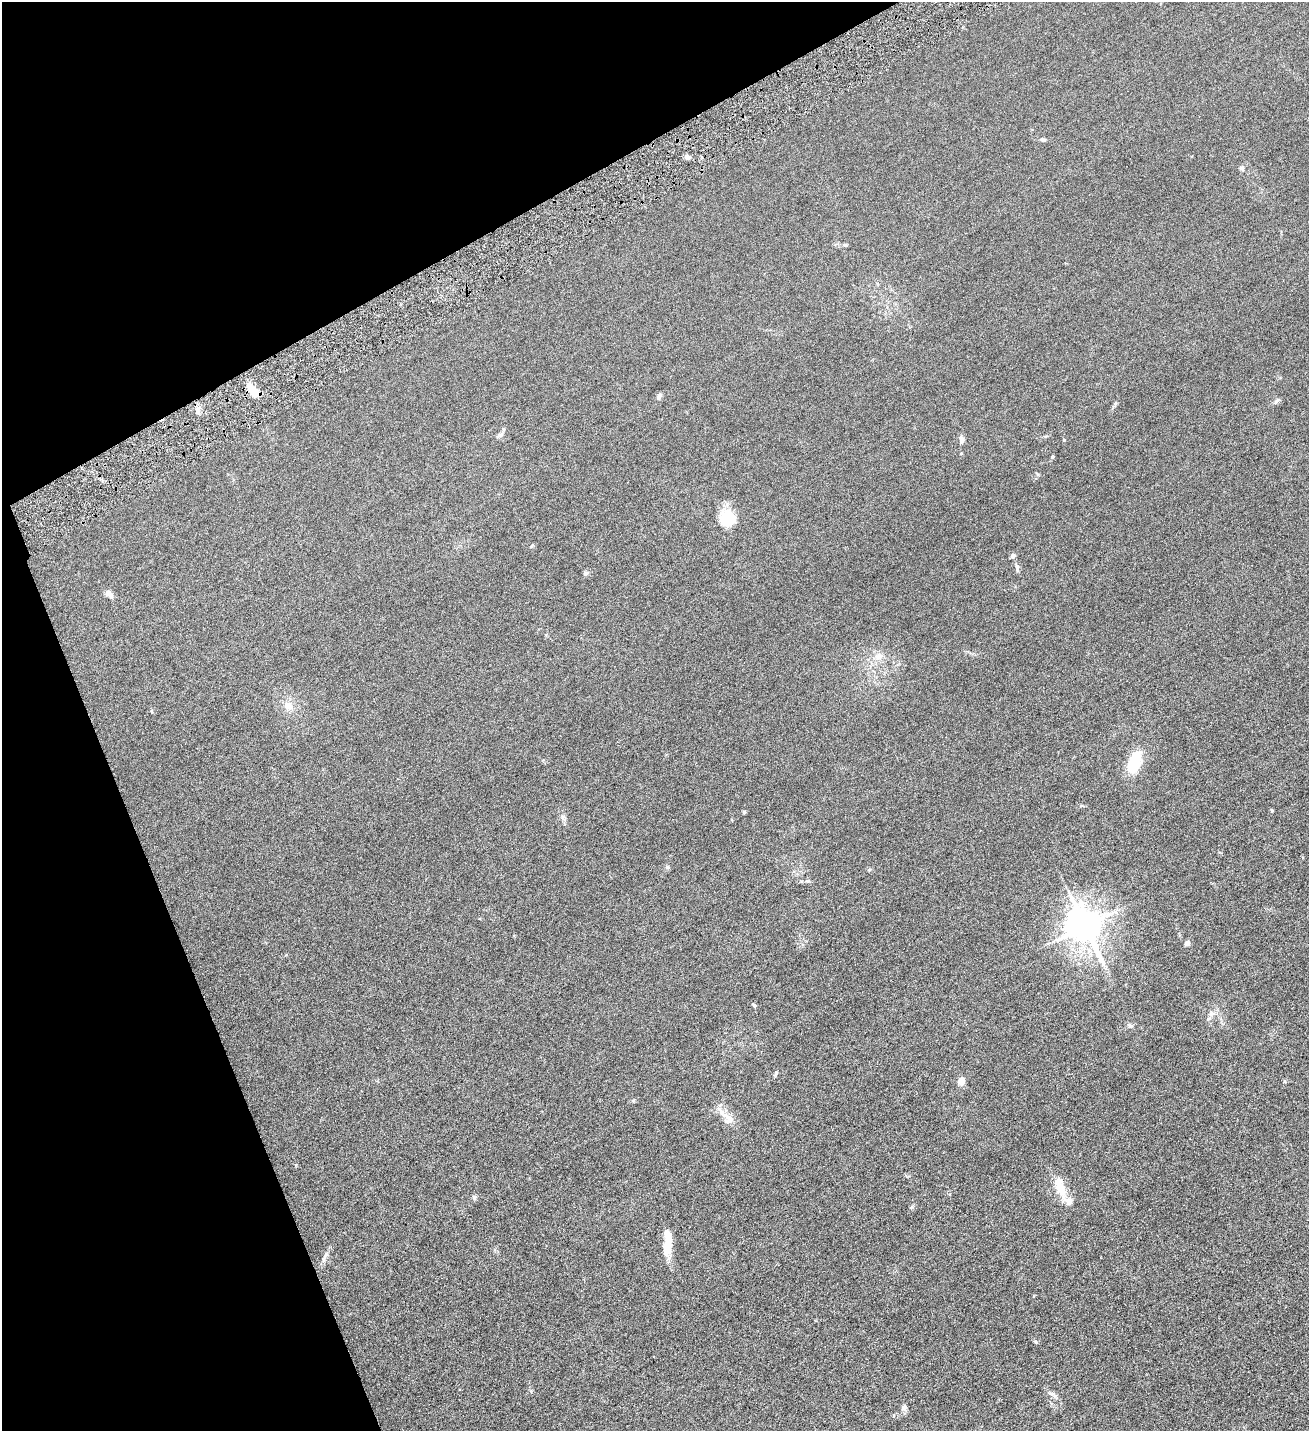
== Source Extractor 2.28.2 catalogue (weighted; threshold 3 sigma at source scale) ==
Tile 5 of 4 x 4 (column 1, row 2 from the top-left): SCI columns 297-1603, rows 2861-4289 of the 5686 x 5720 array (HDU 1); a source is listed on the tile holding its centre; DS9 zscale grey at full resolution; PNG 1311 x 1433 px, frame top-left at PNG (2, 2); no overlay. Shown black and unused: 22% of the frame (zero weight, under 4 of 8 exposures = <1% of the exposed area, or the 3 px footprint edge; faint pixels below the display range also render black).
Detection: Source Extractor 2.28.2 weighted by HDU 2 'WHT'; one run over the whole footprint, this tile lists its part. Background 0.0445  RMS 0.0066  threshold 0.027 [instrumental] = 3 sigma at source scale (4.09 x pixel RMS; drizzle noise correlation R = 1.36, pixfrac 0.8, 0.05/0.05 arcsec/px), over >= 5 px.
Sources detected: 46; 3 inside a brighter listed object's ellipse — not listed separately; the other 43 listed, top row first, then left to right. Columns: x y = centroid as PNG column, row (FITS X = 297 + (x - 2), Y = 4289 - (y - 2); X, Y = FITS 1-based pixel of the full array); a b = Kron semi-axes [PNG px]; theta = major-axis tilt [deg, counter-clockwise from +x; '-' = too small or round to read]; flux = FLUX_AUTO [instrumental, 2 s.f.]
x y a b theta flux
1043 139 8 4 -5 1.1
688 157 8 5 -14 2
1242 168 8 5 -61 1.2
845 245 6 5 - 0.9
257 394 13 11 -39 5.7
659 396 8 6 55 1.4
1277 401 10 5 47 1.3
1115 403 7 4 81 0.83
198 411 10 3 -79 1.6
500 435 11 6 24 1.5
962 439 9 6 -75 2
1064 440 4 4 - 0.4
1052 457 4 4 - 0.64
728 518 20 19 - 15
532 545 6 3 58 0.62
1013 556 5 4 - 2.2
1017 567 13 5 -81 1.5
585 573 8 5 41 1.2
109 594 11 7 -48 2.9
879 656 11 10 - 4.3
288 705 13 10 -57 4.9
1134 763 19 9 69 28
1272 811 4 4 - 0.53
744 812 5 4 - 0.63
563 817 9 6 88 1.7
667 867 5 5 - 1
807 881 6 4 18 0.79
1085 926 11 9 -62 1200
1187 943 6 6 - 1.8
754 1005 7 4 -51 0.83
1211 1014 9 6 70 2
1130 1026 8 6 -25 1.4
776 1073 6 4 73 0.77
961 1081 9 7 78 4.3
1284 1081 6 3 -71 0.56
633 1100 6 4 29 0.79
728 1119 15 14 - 5.8
1060 1187 25 10 -69 12
474 1197 7 6 - 1.1
668 1241 34 8 90 13
325 1257 20 5 63 2.5
1052 1394 16 5 -27 2.1
904 1408 10 7 80 1.9
Overlapping masked pixels (flux is a lower limit): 1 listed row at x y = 257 394
Unlisted compact peaks at least as high as the median listed source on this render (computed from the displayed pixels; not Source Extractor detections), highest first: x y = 1036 1342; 912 1207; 296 1165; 869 870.